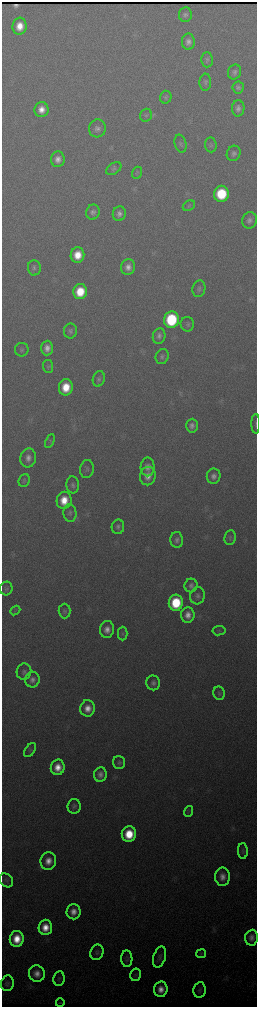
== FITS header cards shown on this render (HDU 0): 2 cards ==
NAXIS1  =                  510 / length of data axis 1
NAXIS2  =                 2010 / length of data axis 2

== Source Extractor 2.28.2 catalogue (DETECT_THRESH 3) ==
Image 510 x 2010 px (HDU 0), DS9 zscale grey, zoomed out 1/2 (1 PNG px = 2 x 2 image px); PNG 259 x 1009 px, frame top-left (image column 2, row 2010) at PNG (2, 2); each listed source drawn as its Kron ellipse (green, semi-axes under 4 px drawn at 4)
Background 3400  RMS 38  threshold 115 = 3 sigma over >= 5 px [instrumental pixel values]
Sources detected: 95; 1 cannot appear on this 1/2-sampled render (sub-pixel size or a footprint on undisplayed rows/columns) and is neither listed nor drawn; the other 94 listed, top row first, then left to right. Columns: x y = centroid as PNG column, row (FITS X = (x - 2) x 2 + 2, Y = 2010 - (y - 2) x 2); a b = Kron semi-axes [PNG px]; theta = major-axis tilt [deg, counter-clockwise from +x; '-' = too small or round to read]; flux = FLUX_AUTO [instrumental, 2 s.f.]
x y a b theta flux
185 15 7 6 - 25000
20 26 8 7 - 130000
188 42 8 6 88 43000
207 60 7 5 89 21000
234 72 7 6 - 33000
205 82 8 6 87 24000
238 87 6 6 - 23000
166 97 6 5 - 17000
238 108 8 6 88 38000
41 110 7 7 - 84000
146 115 6 6 - 17000
97 128 9 8 - 42000
181 144 9 5 -75 22000
211 145 7 6 - 19000
234 153 8 6 65 29000
58 159 8 6 84 59000
114 169 8 5 35 21000
137 173 6 5 - 13000
221 194 8 7 - 430000
189 206 6 5 - 14000
93 212 7 6 - 33000
119 214 7 6 - 41000
249 220 8 7 - 37000
77 255 8 7 - 150000
128 267 8 7 - 59000
34 268 7 6 - 25000
199 289 8 6 81 23000
80 292 7 7 - 240000
171 320 8 7 - 680000
187 324 7 6 - 22000
70 331 7 6 - 24000
159 336 8 6 79 34000
47 348 7 6 - 61000
22 350 7 6 - 20000
162 356 8 6 68 26000
48 366 6 5 - 16000
99 379 8 6 72 25000
66 387 8 7 - 190000
256 424 10 2 90 8000
192 426 7 6 - 42000
50 441 7 4 65 13000
28 458 9 7 79 54000
148 467 9 7 88 53000
87 469 9 7 83 26000
148 476 9 8 - 78000
214 476 8 7 - 44000
24 480 7 5 70 15000
73 485 8 6 -85 28000
64 500 9 7 79 150000
70 513 9 6 -85 29000
118 527 7 6 - 27000
230 538 7 5 84 17000
177 540 8 6 -88 32000
191 585 7 6 - 37000
6 588 7 6 - 20000
198 596 8 7 - 32000
176 603 8 7 - 390000
15 611 5 1 - 6100
65 611 7 6 - 21000
188 615 7 7 - 69000
107 629 8 7 - 66000
219 631 7 4 9 14000
123 633 7 5 90 16000
24 672 8 7 - 30000
32 680 8 7 - 45000
153 683 7 6 - 35000
219 693 6 6 - 17000
87 708 8 7 - 87000
30 750 8 5 53 17000
119 763 7 6 - 21000
58 767 8 7 - 110000
100 774 7 6 - 50000
74 806 7 6 - 24000
188 811 5 2 - 7900
129 834 8 7 - 280000
243 851 8 5 -88 17000
48 861 9 8 - 92000
222 877 9 7 89 71000
6 880 7 6 - 21000
73 912 7 7 - 80000
45 927 7 7 - 130000
251 938 8 6 84 49000
17 939 8 7 - 180000
97 952 8 6 70 24000
201 954 5 4 - 13000
159 957 11 6 72 30000
127 959 8 5 -86 21000
37 973 8 8 - 78000
135 975 6 5 - 16000
59 978 7 5 82 18000
7 983 8 6 83 23000
161 989 8 7 - 90000
199 990 8 6 81 21000
60 1003 4 1 - 9200
At the frame edge (FLAGS 8, measured only in part): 1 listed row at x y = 256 424
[1 sub-pixel or undisplayed-footprint detection neither listed nor drawn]